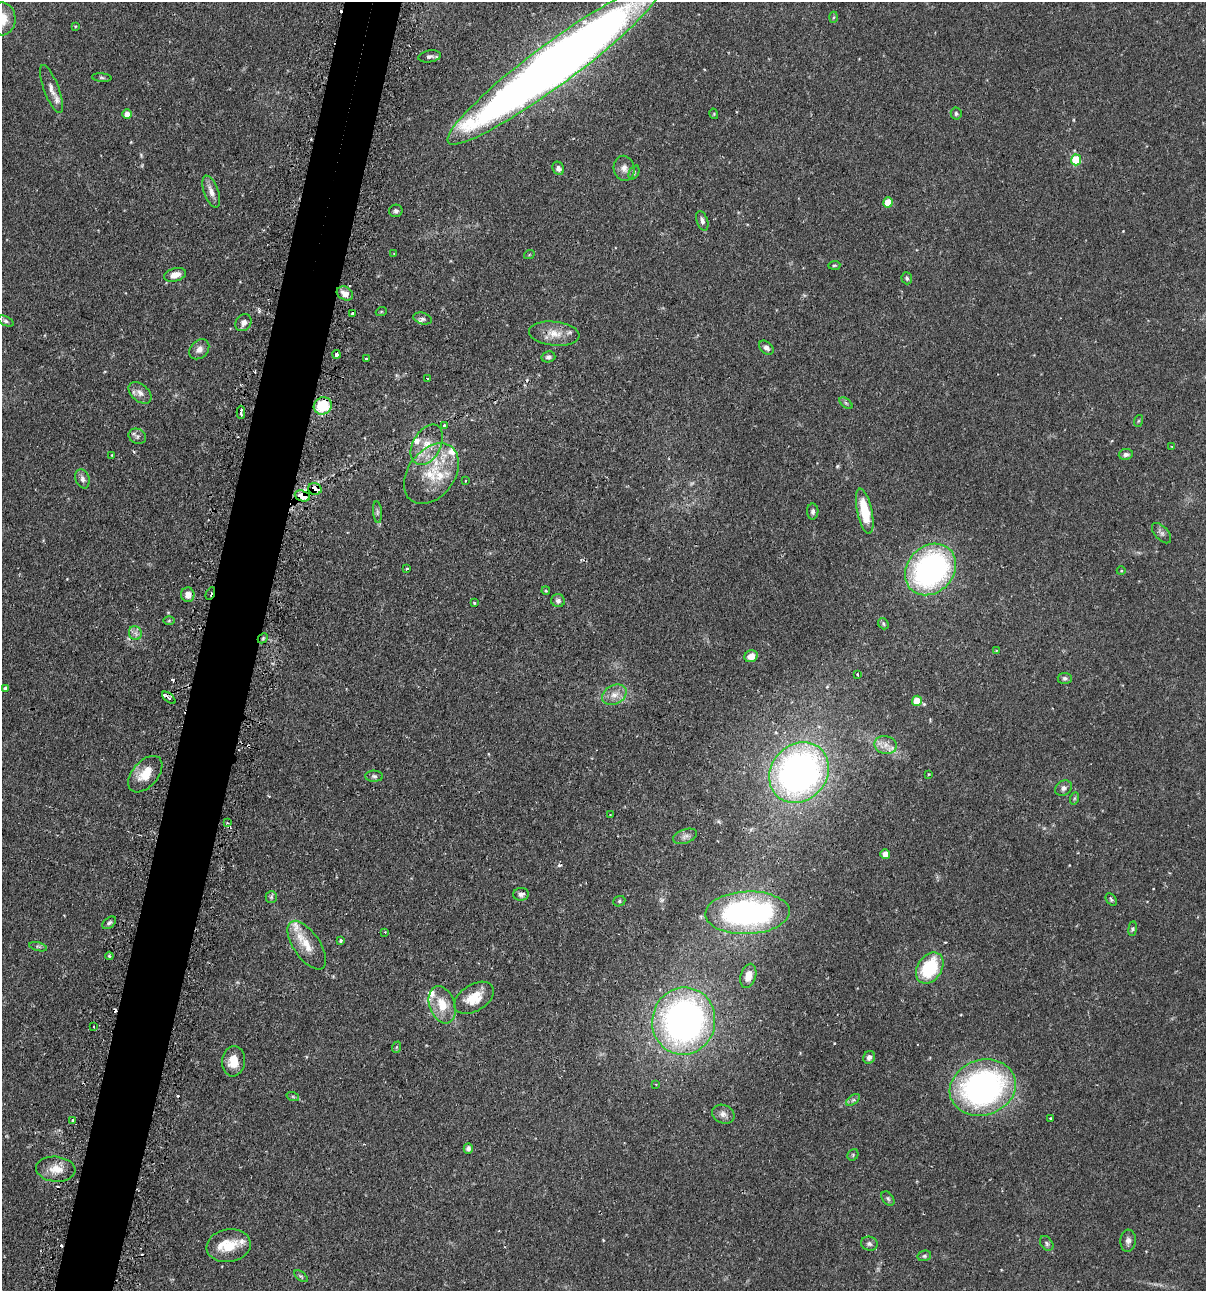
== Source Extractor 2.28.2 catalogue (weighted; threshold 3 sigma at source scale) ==
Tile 7 of 4 x 4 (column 3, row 2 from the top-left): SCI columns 2562-3765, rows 2614-3902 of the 5247 x 5227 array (HDU 1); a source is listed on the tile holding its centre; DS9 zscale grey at full resolution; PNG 1208 x 1293 px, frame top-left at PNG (2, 2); each listed source drawn as its Kron ellipse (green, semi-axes under 4 px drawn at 4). Shown black and unused: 5% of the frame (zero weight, under 2 of 3 exposures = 4% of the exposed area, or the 3 px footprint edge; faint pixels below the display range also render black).
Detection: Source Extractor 2.28.2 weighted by HDU 2 'WHT'; one run over the whole footprint, this tile lists its part. Background 0.115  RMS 0.0055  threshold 0.0248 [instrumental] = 3 sigma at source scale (4.5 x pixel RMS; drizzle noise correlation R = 1.50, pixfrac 1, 0.05/0.05 arcsec/px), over >= 5 px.
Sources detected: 153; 1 too faint to see at this stretch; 15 cosmic-ray / hot-pixel residue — neither listed nor drawn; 12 inside a brighter listed object's ellipse — not listed separately; the other 125 listed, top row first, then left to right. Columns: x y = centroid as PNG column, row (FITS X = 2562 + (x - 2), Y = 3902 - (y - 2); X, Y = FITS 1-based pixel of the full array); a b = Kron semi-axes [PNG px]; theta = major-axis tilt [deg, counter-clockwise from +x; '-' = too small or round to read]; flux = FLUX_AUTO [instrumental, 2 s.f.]
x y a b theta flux
834 17 5 3 - 0.6
2 19 16 13 -88 10
75 26 4 3 - 0.42
430 56 11 6 9 1.8
555 64 132 21 37 790
102 78 9 4 -5 0.91
52 89 25 7 -69 4.6
956 113 6 5 - 0.95
127 114 5 4 - 4.7
714 114 5 3 - 0.44
1076 160 5 5 - 26
558 168 7 5 -61 2.1
624 168 12 10 -77 3.6
634 173 7 5 64 1.1
211 192 17 7 -70 3.9
888 202 5 5 - 12
396 211 6 6 - 1.3
702 221 10 5 -72 1.8
394 254 4 4 - 0.41
529 255 5 3 - 0.51
834 265 6 4 4 0.8
175 275 11 6 15 5
907 278 6 5 - 0.89
345 293 8 6 -27 3.8
381 312 5 3 - 0.53
353 313 4 3 - 1.6
422 319 9 5 -16 1.4
6 321 8 4 -25 1.1
243 323 9 7 57 2.5
554 334 25 12 -6 7.8
766 348 8 5 -42 2
199 349 11 8 45 3
336 354 4 3 - 2.7
548 357 7 5 14 1.4
366 359 3 3 - 0.85
427 379 3 2 - 0.68
140 393 13 8 -42 3.4
846 403 8 4 -37 0.9
323 406 9 8 - 19
241 412 6 3 -89 2.2
1138 421 6 4 71 0.6
444 425 3 3 - 0.51
137 436 9 7 -27 1.6
427 445 22 14 61 11
1172 446 3 2 - 0.41
1126 454 7 5 9 1.6
112 455 3 2 - 0.34
431 474 33 23 53 24
82 479 10 6 -72 2.1
465 481 3 2 - 0.54
315 489 7 6 - 8.5
302 496 8 5 -19 10
813 511 8 5 88 1.6
865 511 23 7 -78 17
377 512 11 4 -86 1.3
1161 533 12 6 -48 1.9
406 569 3 3 - 0.76
931 569 28 23 47 130
1121 571 4 3 - 0.42
546 591 4 3 - 0.55
210 593 7 2 66 1.1
188 595 7 6 - 3.8
558 601 7 6 - 1.7
474 603 3 2 - 0.59
169 620 6 4 1 0.62
883 624 6 5 - 0.89
135 633 7 6 - 1.8
263 638 6 4 46 0.92
996 651 4 2 - 0.38
751 656 7 5 25 5.5
858 674 3 3 - 0.77
1065 678 7 5 -4 1.2
5 688 4 4 - 1.1
614 695 13 9 27 4.9
169 698 8 3 -40 0.94
917 701 5 5 - 13
886 745 11 9 -14 3.9
799 773 32 27 48 220
145 774 21 12 49 10
929 774 3 2 - 0.35
374 776 9 5 -2 1.3
1064 788 9 7 36 1.8
1075 798 6 4 71 0.73
610 814 4 2 - 0.38
227 823 4 3 - 0.79
685 836 12 7 19 2.4
885 854 5 5 - 5.9
521 894 8 6 2 1.8
271 897 6 5 - 1
1111 900 7 4 -51 0.82
619 901 6 5 - 0.84
747 913 42 21 2 130
109 923 8 5 39 1.2
1133 929 7 4 82 0.96
385 932 2 2 - 0.4
340 940 4 3 - 1
307 945 28 13 -55 10
38 947 9 3 -14 0.96
109 956 4 3 - 0.92
930 968 17 12 56 33
748 976 12 7 74 5.3
474 998 22 13 32 12
442 1005 19 12 -70 11
684 1021 34 31 78 210
94 1027 3 2 - 0.55
397 1047 6 3 70 0.5
869 1057 6 5 - 2.1
233 1061 15 11 84 8.5
656 1084 3 2 - 0.67
983 1088 33 27 18 150
293 1097 6 4 -20 0.76
853 1100 8 4 36 1.2
723 1114 11 9 -24 2.8
1050 1118 3 3 - 0.91
73 1120 3 3 - 2.3
468 1148 5 4 - 1.5
853 1155 6 5 - 0.76
56 1169 20 12 -5 7.6
888 1198 8 5 -50 1.1
1128 1241 11 7 86 2.4
1047 1243 8 5 -53 1.1
869 1244 8 7 - 1.7
229 1246 22 16 9 12
924 1256 7 5 14 0.93
301 1276 7 4 -36 0.81
Overlapping masked pixels (flux is a lower limit): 6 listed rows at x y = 323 406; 315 489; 302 496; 210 593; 263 638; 747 913
Isophote crosses this tile's border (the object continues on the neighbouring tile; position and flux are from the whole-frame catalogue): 2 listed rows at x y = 2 19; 555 64